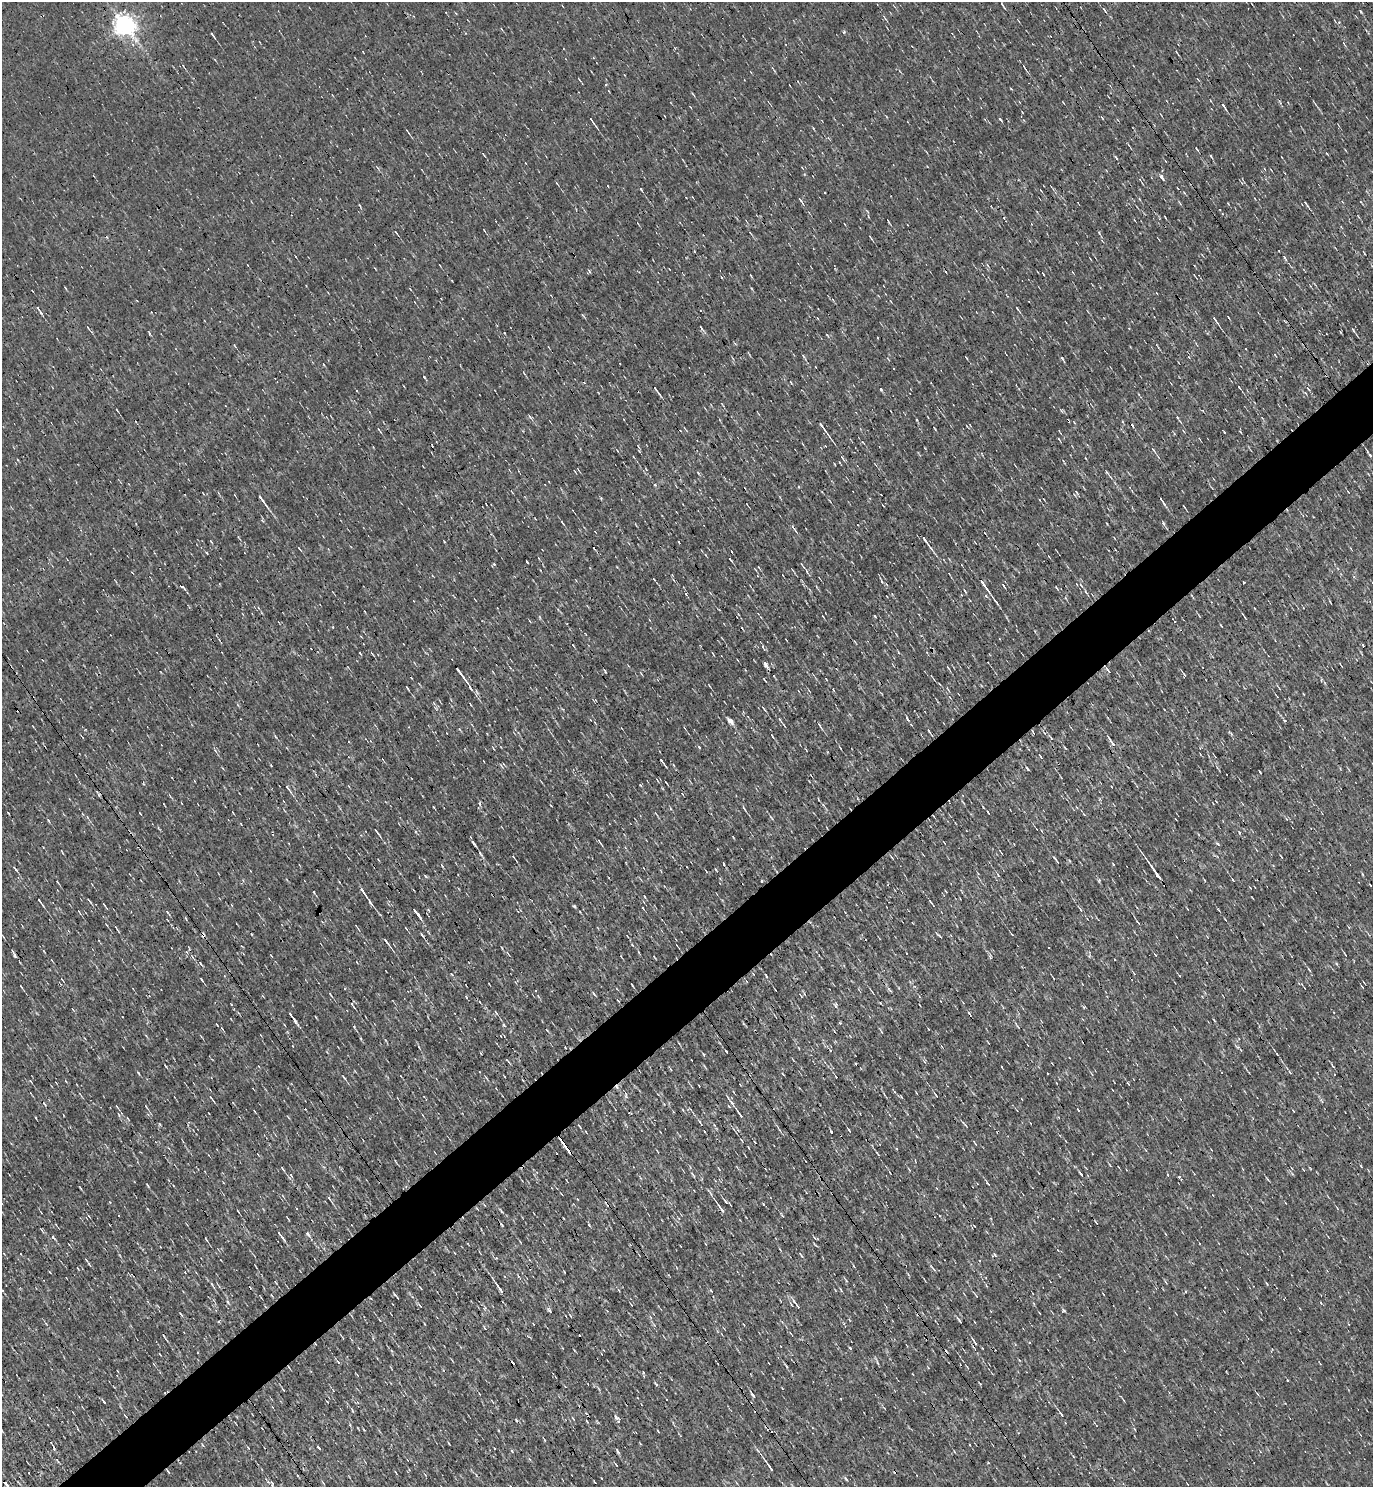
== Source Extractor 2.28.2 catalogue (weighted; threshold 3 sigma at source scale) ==
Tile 7 of 4 x 4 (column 3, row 2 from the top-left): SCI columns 2898-4268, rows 2969-4453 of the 5935 x 5937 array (HDU 1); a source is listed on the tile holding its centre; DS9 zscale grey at full resolution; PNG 1375 x 1489 px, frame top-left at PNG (2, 2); no overlay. Shown black and unused: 5% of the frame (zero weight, under 3 of 4 exposures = <1% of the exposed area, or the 3 px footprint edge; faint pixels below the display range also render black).
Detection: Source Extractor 2.28.2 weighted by HDU 2 'WHT'; one run over the whole footprint, this tile lists its part. Background 0.00207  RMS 0.043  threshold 0.193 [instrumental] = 3 sigma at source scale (4.5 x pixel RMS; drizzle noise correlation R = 1.50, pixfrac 1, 0.05/0.05 arcsec/px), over >= 5 px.
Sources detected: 304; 18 cosmic-ray / hot-pixel residue — not listed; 2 inside a brighter listed object's ellipse — not listed separately; the other 284 listed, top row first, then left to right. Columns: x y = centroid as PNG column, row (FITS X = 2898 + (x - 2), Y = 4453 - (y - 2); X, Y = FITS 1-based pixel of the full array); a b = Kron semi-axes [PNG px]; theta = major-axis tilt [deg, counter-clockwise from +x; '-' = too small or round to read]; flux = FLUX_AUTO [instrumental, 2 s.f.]
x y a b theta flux
1002 5 7 2 -56 6.2
1104 9 6 3 -54 6.9
1361 12 5 3 - 4.1
124 24 7 6 - 3100
213 35 8 2 -55 6.9
1344 43 7 2 -54 4.5
1024 67 10 3 -61 7.6
1011 89 4 2 - 3
1224 106 9 3 -57 9.9
1102 118 5 2 - 3.6
1000 120 4 2 - 7
592 121 13 2 -55 11
407 131 8 2 -49 4.9
1197 149 5 2 - 4.3
1161 177 5 3 - 30
557 183 4 3 - 4.4
641 190 4 3 - 5.4
1041 190 5 2 - 3.3
800 200 6 3 -53 6.4
869 217 4 3 - 3.3
1165 217 3 2 - 3
888 221 6 2 -71 3.9
396 232 6 2 -50 4.2
1099 233 6 3 -71 4.8
870 237 6 3 -47 5.1
1284 257 8 4 -57 7.8
38 308 6 3 -54 8.9
1017 308 9 3 -55 6
1214 318 6 3 -55 33
88 328 6 2 -60 4.1
701 328 10 3 -60 7.5
1353 330 5 3 - 4.6
149 332 7 3 -56 5.3
827 335 5 3 - 5.4
803 356 5 3 - 4.7
967 358 4 2 - 3.4
1062 359 9 3 -54 7.2
524 373 5 3 - 3.2
1239 387 4 2 - 4.6
655 388 11 3 -56 8.1
881 389 4 2 - 4.3
117 410 4 2 - 3.1
530 417 7 3 -54 6.5
1177 417 4 3 - 4.1
822 427 14 3 -54 22
379 429 6 2 -56 4.6
1240 432 4 2 - 3
1059 439 5 3 - 3.8
863 442 4 3 - 3.7
825 446 2 2 - 2.9
1153 449 9 3 -54 7
1370 455 5 3 - 6.9
842 458 8 3 -56 7
1107 472 4 3 - 4.9
698 473 5 3 - 4.4
262 500 21 4 -54 25
1162 501 10 2 -56 11
883 505 4 2 - 3
563 523 9 3 -53 5.9
1163 523 7 3 -71 5.9
793 528 15 3 -57 11
924 539 13 3 -55 21
444 541 3 2 - 2.9
299 549 7 2 -41 4.2
706 555 5 3 - 3.7
730 559 5 2 - 4.7
494 564 4 3 - 5.9
758 567 4 2 - 2.9
807 572 5 3 - 4
654 579 4 2 - 3.3
881 581 6 3 -69 4.9
984 585 17 3 -55 34
1003 585 5 2 - 4.7
1081 585 7 2 -46 4.9
182 587 5 3 - 5.9
686 594 4 3 - 7.8
1255 608 3 2 - 3.8
758 613 4 2 - 2.5
738 614 5 3 - 3.6
875 616 3 2 - 4.7
1244 616 10 2 -56 5.4
540 617 6 3 -70 4.8
1221 626 5 2 - 3.5
898 652 4 3 - 4
372 654 7 2 -45 4
713 654 4 2 - 3
765 663 5 4 - 17
948 668 6 2 -45 3.6
1108 670 9 3 -50 8.4
461 673 26 3 -54 35
1184 674 6 3 -47 4.9
764 680 6 2 -46 3.8
939 684 4 2 - 3.4
407 688 5 2 - 5.6
833 690 5 2 - 3.8
1303 694 3 2 - 3.3
764 708 6 2 -51 5.1
730 720 6 4 -44 32
780 720 10 3 -60 8
1285 720 5 3 - 5.5
820 726 11 3 -59 7.7
929 731 7 3 -58 6
275 736 5 3 - 5.1
1051 738 5 3 - 3.6
1112 742 16 4 -55 19
699 747 4 2 - 5.3
840 748 5 2 - 4.2
1040 756 5 3 - 4.7
1027 768 6 2 -55 4.5
657 780 5 3 - 3.6
666 782 5 2 - 3.6
143 783 5 3 - 3.6
288 788 13 4 -55 12
818 799 4 2 - 3.7
479 803 6 3 -82 8.1
434 807 4 2 - 4.2
744 808 8 3 -55 7
49 821 5 3 - 4.4
377 832 10 2 -52 8
1239 833 5 4 - 5.8
471 837 4 2 - 2.8
733 837 4 2 - 3.5
599 841 7 2 -55 5.3
474 843 7 2 -50 11
1218 844 5 3 - 5.9
1281 856 4 2 - 3.2
513 857 4 3 - 3.1
892 858 8 2 -51 4.4
1055 859 11 3 -53 7.5
723 864 4 2 - 3.7
1113 864 3 2 - 4.8
16 869 7 3 -66 9.1
715 869 4 2 - 3.8
1156 872 23 2 -55 51
1362 874 5 3 - 3.6
998 875 6 3 -47 5.1
425 876 5 3 - 5.7
1099 880 5 4 - 5.1
1233 880 3 2 - 3.8
761 881 4 2 - 3.7
362 890 7 3 -57 32
314 892 4 2 - 3.1
645 897 5 3 - 4.3
89 900 8 2 -48 5.9
39 901 10 3 -54 13
370 902 10 3 -63 10
932 904 10 2 -51 6.7
104 905 6 2 -45 4.2
574 906 5 4 - 4.6
1081 910 7 4 -58 7.5
79 912 6 2 -57 3.2
416 912 14 2 -49 17
1138 923 5 3 - 5.1
356 926 4 2 - 2.9
116 927 6 2 -60 4.6
406 928 5 2 - 3.3
1012 934 4 3 - 3.9
422 935 5 3 - 7.9
938 935 9 2 -42 5.5
386 941 10 3 -55 13
1155 955 5 3 - 3.8
15 956 8 5 -61 8.6
192 957 10 3 -53 9.4
654 957 4 2 - 3.3
1309 970 7 3 -56 6.1
753 974 5 4 - 4.6
766 976 6 3 -62 5.7
62 979 6 2 -50 3.7
201 980 5 2 - 4.4
632 985 3 2 - 3.8
21 986 6 2 -50 4.2
915 987 4 3 - 4.6
1362 987 5 3 - 3.5
775 990 4 2 - 4.5
872 992 5 3 - 3.2
330 994 5 2 - 4.3
594 994 5 3 - 6.5
352 1005 9 3 -52 8.8
835 1005 9 5 -85 9.3
73 1009 5 3 - 3.9
496 1012 7 3 -62 5.9
293 1017 20 3 -55 20
504 1025 5 4 - 5.7
222 1028 6 4 -58 5.6
928 1029 3 2 - 2.3
882 1032 5 3 - 4.9
293 1046 3 2 - 3.6
565 1047 2 2 - 4
830 1050 4 3 - 3.9
726 1051 4 2 - 5.6
481 1053 2 2 - 3.7
1277 1054 3 2 - 4.3
691 1060 3 2 - 2.8
508 1061 6 3 -37 4.6
166 1066 3 2 - 3.8
670 1069 7 2 -60 4.5
1290 1072 5 3 - 5.7
1092 1074 5 3 - 4.1
344 1077 9 2 -46 5.7
30 1081 4 3 - 4.3
626 1095 10 4 -85 8.7
936 1095 8 3 -52 7.6
211 1098 10 2 -53 6.8
731 1102 6 4 -46 8.7
44 1103 4 3 - 4.5
117 1107 6 3 -49 4.4
146 1107 6 2 -46 4
683 1110 5 3 - 3.3
740 1114 10 3 -53 16
128 1119 6 2 -57 3.9
580 1127 7 2 -54 4.6
849 1130 5 2 - 5.9
831 1132 5 2 - 5
569 1150 12 3 -51 76
658 1152 3 2 - 3.1
878 1154 4 2 - 4
283 1169 5 2 - 6.1
890 1173 4 2 - 3.4
1081 1174 5 2 - 5.2
693 1175 10 3 -60 6.8
1168 1175 3 3 - 4
1179 1177 4 2 - 9.5
1268 1180 5 2 - 4.7
988 1183 9 2 -46 5.3
147 1185 4 2 - 4.6
406 1186 5 4 - 5.4
80 1188 7 2 -46 3.9
329 1198 5 3 - 6
725 1201 8 3 -50 8.2
721 1209 14 3 -54 24
89 1216 5 2 - 4
589 1225 5 3 - 4.2
308 1234 7 4 -58 11
280 1235 16 3 -54 14
53 1237 8 4 -49 7.1
206 1239 6 2 -60 4.2
801 1255 7 3 -58 5.1
86 1260 6 3 -47 5.2
854 1266 4 3 - 3.6
78 1269 3 2 - 3.2
185 1272 4 2 - 4.6
212 1284 6 4 -60 5.5
500 1290 11 3 -55 23
841 1290 7 2 -61 4.7
396 1296 7 2 -49 5.6
976 1296 4 3 - 3.3
228 1302 5 4 - 6.2
1321 1303 4 3 - 3.8
419 1305 6 2 -47 4.9
631 1305 4 2 - 3.5
797 1306 15 4 -55 19
1064 1310 5 4 - 4.9
181 1314 5 3 - 4.6
571 1316 4 2 - 3.4
380 1320 4 3 - 3.5
533 1324 3 2 - 2.4
974 1341 11 2 -53 10
1029 1342 3 3 - 4.8
850 1348 4 2 - 4.3
160 1354 4 2 - 3.2
339 1363 5 3 - 8.9
877 1363 8 3 -68 6.4
643 1373 4 3 - 3.6
1287 1380 3 2 - 3
656 1385 3 3 - 6.9
1258 1394 5 3 - 3.6
753 1395 8 4 -55 8.2
272 1407 4 2 - 4
352 1411 6 3 -64 5.7
1061 1414 8 3 -51 7.9
573 1418 5 2 - 3.1
616 1418 9 4 -42 16
516 1420 4 3 - 4.4
587 1421 4 3 - 4.9
658 1431 4 2 - 3.1
448 1443 4 2 - 3.3
203 1445 5 3 - 4.4
248 1448 4 3 - 4.1
319 1448 3 3 - 5.4
512 1451 5 3 - 4
769 1467 15 3 -56 20
168 1472 5 3 - 6.1
6 1484 19 3 -54 34
272 1484 8 3 86 5.2
Overlapping masked pixels (flux is a lower limit): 5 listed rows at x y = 474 843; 15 956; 569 1150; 974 1341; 6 1484
Isophote crosses this tile's border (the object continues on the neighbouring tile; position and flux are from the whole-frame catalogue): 1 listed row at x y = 6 1484
Unlisted compact peaks at least as high as the median listed source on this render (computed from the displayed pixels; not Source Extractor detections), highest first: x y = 424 377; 844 32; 549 1310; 640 785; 138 1073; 907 719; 1260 772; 104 1402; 655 485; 589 271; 845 1478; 935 429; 1107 524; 160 1124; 1211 156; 763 1204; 140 813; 703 1054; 1084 1007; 167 912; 502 1212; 983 807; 442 866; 632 945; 639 451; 751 288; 1089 956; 1116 157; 1267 1284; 119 1115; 988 1463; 271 765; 496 1258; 916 420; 679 542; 360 653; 711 1291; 573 645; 291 1175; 219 1321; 207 553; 1078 1110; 50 1272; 1065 748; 758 1451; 119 1255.